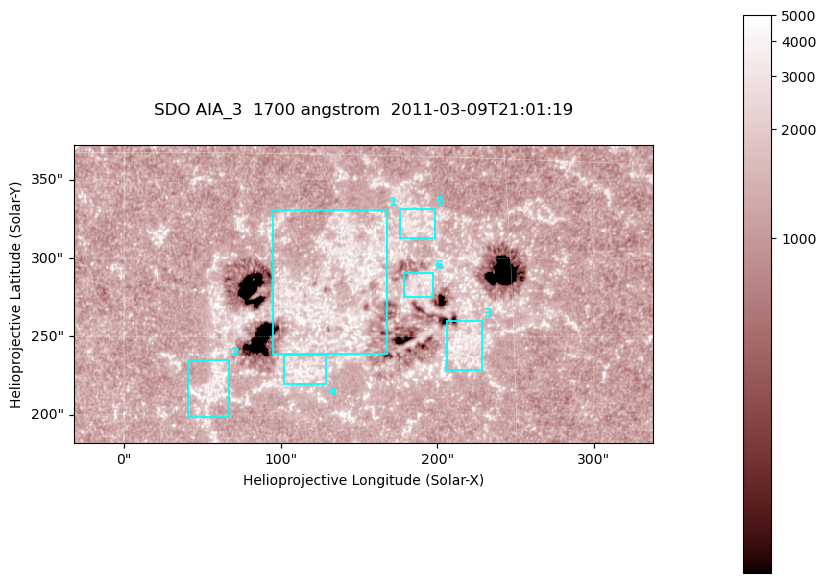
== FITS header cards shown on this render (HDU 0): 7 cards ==
TELESCOP= 'SDO     '           /
INSTRUME= 'AIA_3   '           /
WAVELNTH=                 1700 /
WAVEUNIT= 'angstrom'           /
DATE-OBS= '2011-03-09T21:01:19.716' /
CTYPE1  = 'HPLN-TAN'           /
CTYPE2  = 'HPLT-TAN'           /

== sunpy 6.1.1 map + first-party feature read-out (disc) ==
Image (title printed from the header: SDO AIA_3  1700 angstrom  2011-03-09T21:01:19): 603 x 310 px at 0.613 arcsec/px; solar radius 967 arcsec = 1577 px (partial field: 2.4% of the solar disc is inside the frame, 100% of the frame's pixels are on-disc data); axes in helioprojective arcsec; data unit not stated in the header (colour bar unlabelled)
Pointing: header CRPIX1/2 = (2053.97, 2042.58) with CRVAL1/2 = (0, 0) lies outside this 603 x 310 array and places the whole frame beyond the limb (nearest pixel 1.43 R_sun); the SolarSoft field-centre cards XCEN/YCEN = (152.7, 277.2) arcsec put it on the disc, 1887 arcsec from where CRPIX/CRVAL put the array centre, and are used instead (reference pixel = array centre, CRVAL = XCEN/YCEN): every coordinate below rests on XCEN/YCEN
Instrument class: DISC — disc imager (sunpy class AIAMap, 1700 A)
Bright regions (active regions / flare kernels): reference = the on-disc median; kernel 5 px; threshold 5 sigma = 1514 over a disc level ~1253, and >= 1.15x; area >= 186 px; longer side >= 4 px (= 2.5 arcsec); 6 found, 6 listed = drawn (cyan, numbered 1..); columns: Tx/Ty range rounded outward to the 2 arcsec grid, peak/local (2 s.f.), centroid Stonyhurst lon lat
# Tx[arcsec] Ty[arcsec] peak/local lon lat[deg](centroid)
1 94..168 238..332 3.4 +8 +10
2 40..68 198..236 3.2 +3 +6
3 206..230 228..260 3.4 +13 +8
4 102..130 218..238 3.4 +7 +6
5 176..200 312..332 3 +11 +12
6 178..198 274..292 3.8 +11 +10